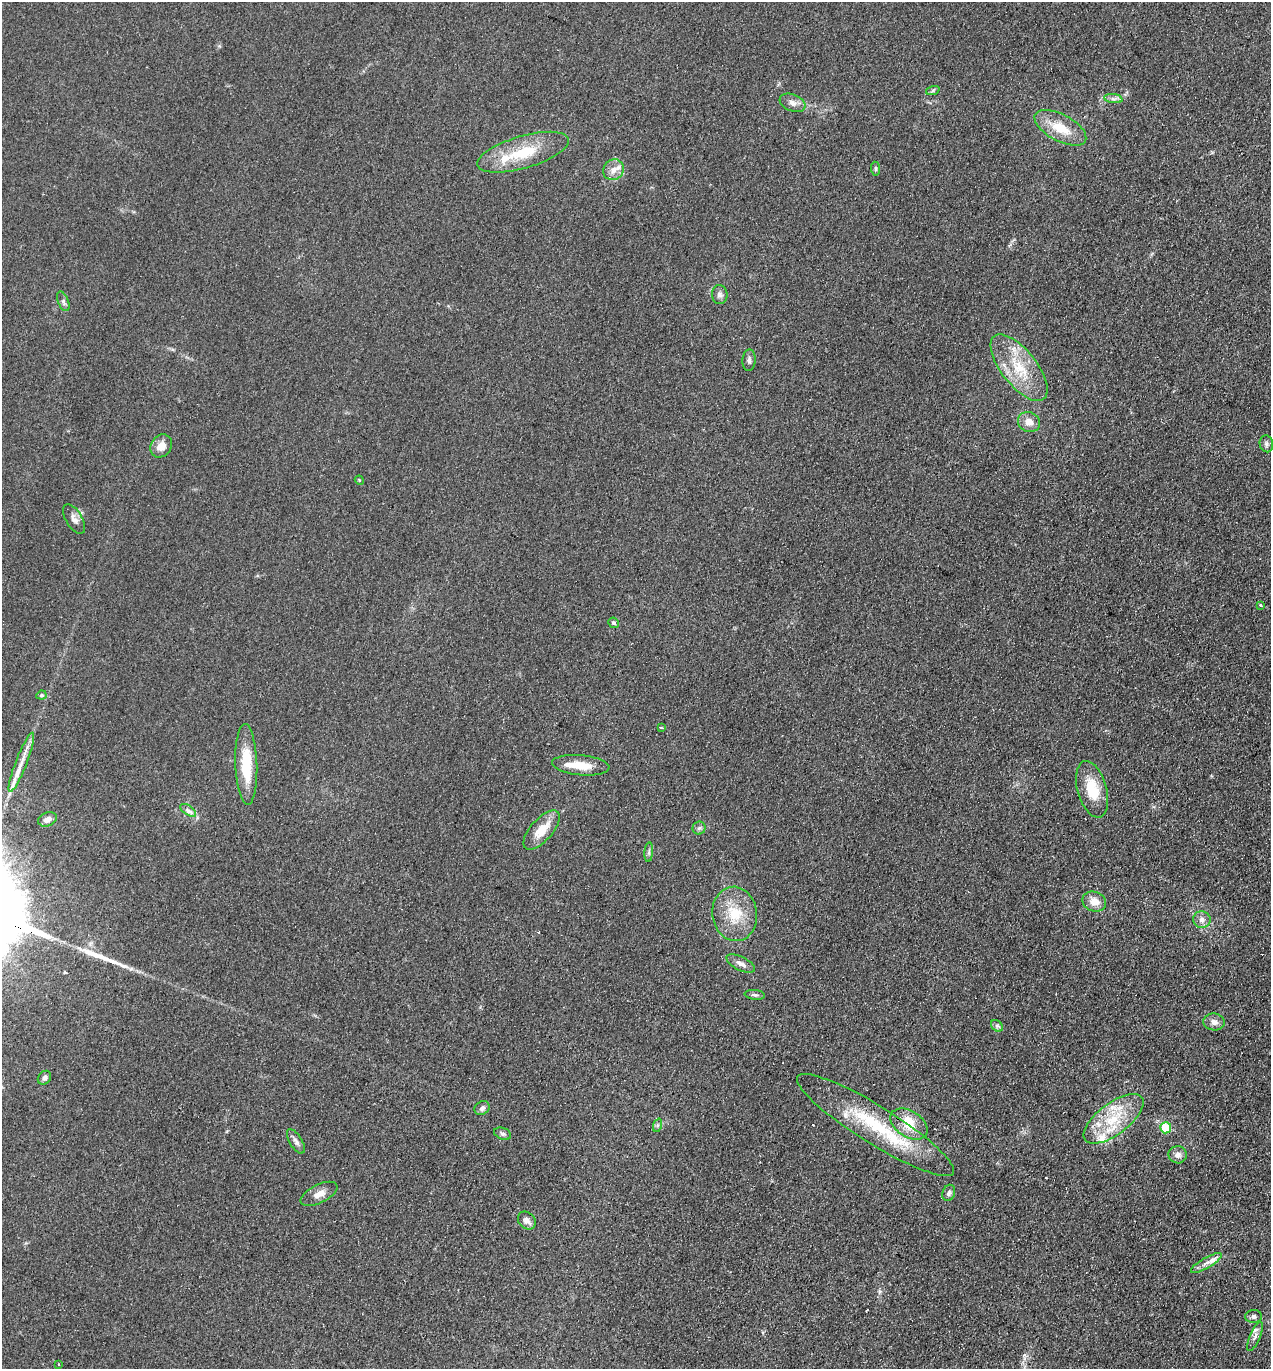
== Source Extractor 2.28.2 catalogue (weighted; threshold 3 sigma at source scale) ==
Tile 6 of 4 x 4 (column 2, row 2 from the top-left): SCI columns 1462-2730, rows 2757-4123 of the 5591 x 5514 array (HDU 1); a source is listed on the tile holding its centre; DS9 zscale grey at full resolution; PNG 1273 x 1371 px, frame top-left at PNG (2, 2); each listed source drawn as its Kron ellipse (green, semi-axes under 4 px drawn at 4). Shown black and unused: <1% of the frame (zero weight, under 2 of 3 exposures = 3% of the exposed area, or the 3 px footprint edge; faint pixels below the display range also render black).
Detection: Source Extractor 2.28.2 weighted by HDU 2 'WHT'; one run over the whole footprint, this tile lists its part. Background 0.098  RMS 0.01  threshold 0.0465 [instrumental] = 3 sigma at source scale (4.5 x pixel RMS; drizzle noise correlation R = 1.50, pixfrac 1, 0.05/0.05 arcsec/px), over >= 5 px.
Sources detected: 68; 1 inside a brighter object's white glare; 3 cosmic-ray / hot-pixel residue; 2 long thin detections or spike segments (spike, bleed or trail) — neither listed nor drawn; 9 inside a brighter listed object's ellipse — not listed separately; the other 53 listed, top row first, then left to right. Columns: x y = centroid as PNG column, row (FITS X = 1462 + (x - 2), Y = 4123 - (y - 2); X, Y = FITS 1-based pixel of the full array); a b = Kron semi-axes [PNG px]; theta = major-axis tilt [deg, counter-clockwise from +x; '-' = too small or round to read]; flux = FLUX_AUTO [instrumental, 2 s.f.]
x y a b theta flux
933 90 7 4 20 1.6
1113 99 9 4 -8 3.1
793 103 13 8 -22 5.9
1060 128 28 13 -28 27
523 152 47 16 16 45
876 169 7 4 -84 1.6
613 170 11 9 44 8.1
720 295 9 8 - 4.1
63 301 10 5 -69 2.8
749 360 11 6 88 3.3
1019 368 40 17 -52 42
1029 422 11 10 - 9.3
1266 444 8 6 -78 3.1
161 446 12 10 55 11
359 480 5 3 - 0.87
74 519 16 8 -59 5.5
1260 605 3 3 - 2.5
613 623 5 5 - 2.4
41 695 5 4 - 2
661 728 3 3 - 1.7
21 762 32 5 69 12
246 764 40 11 -88 38
581 765 29 10 -5 20
1092 789 29 14 -74 29
188 810 9 4 -35 3.3
47 819 10 7 25 6.3
699 828 6 6 - 2.5
542 830 24 11 49 20
649 852 10 3 86 2.2
1094 902 12 10 -21 11
735 914 27 22 -82 34
1202 920 9 8 - 5.4
741 964 15 6 -26 6
755 995 10 5 -7 2.4
1214 1022 11 8 -8 6
997 1026 7 5 -44 2.3
44 1078 7 6 - 3.1
482 1108 8 6 37 3.4
1114 1119 35 16 37 41
909 1124 20 13 -33 20
658 1125 7 4 71 1.9
876 1125 91 19 -32 82
1166 1128 5 5 - 34
503 1134 9 5 -21 2.4
296 1141 14 6 -58 4.2
1178 1155 9 8 - 5
949 1193 8 6 70 2.9
319 1194 20 9 26 9.3
527 1221 10 8 -46 5
1206 1263 17 5 30 6.2
1253 1316 8 6 1 3.3
1255 1336 16 5 68 4.2
58 1364 3 2 - 1.2
Overlapping masked pixels (flux is a lower limit): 1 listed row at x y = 876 1125